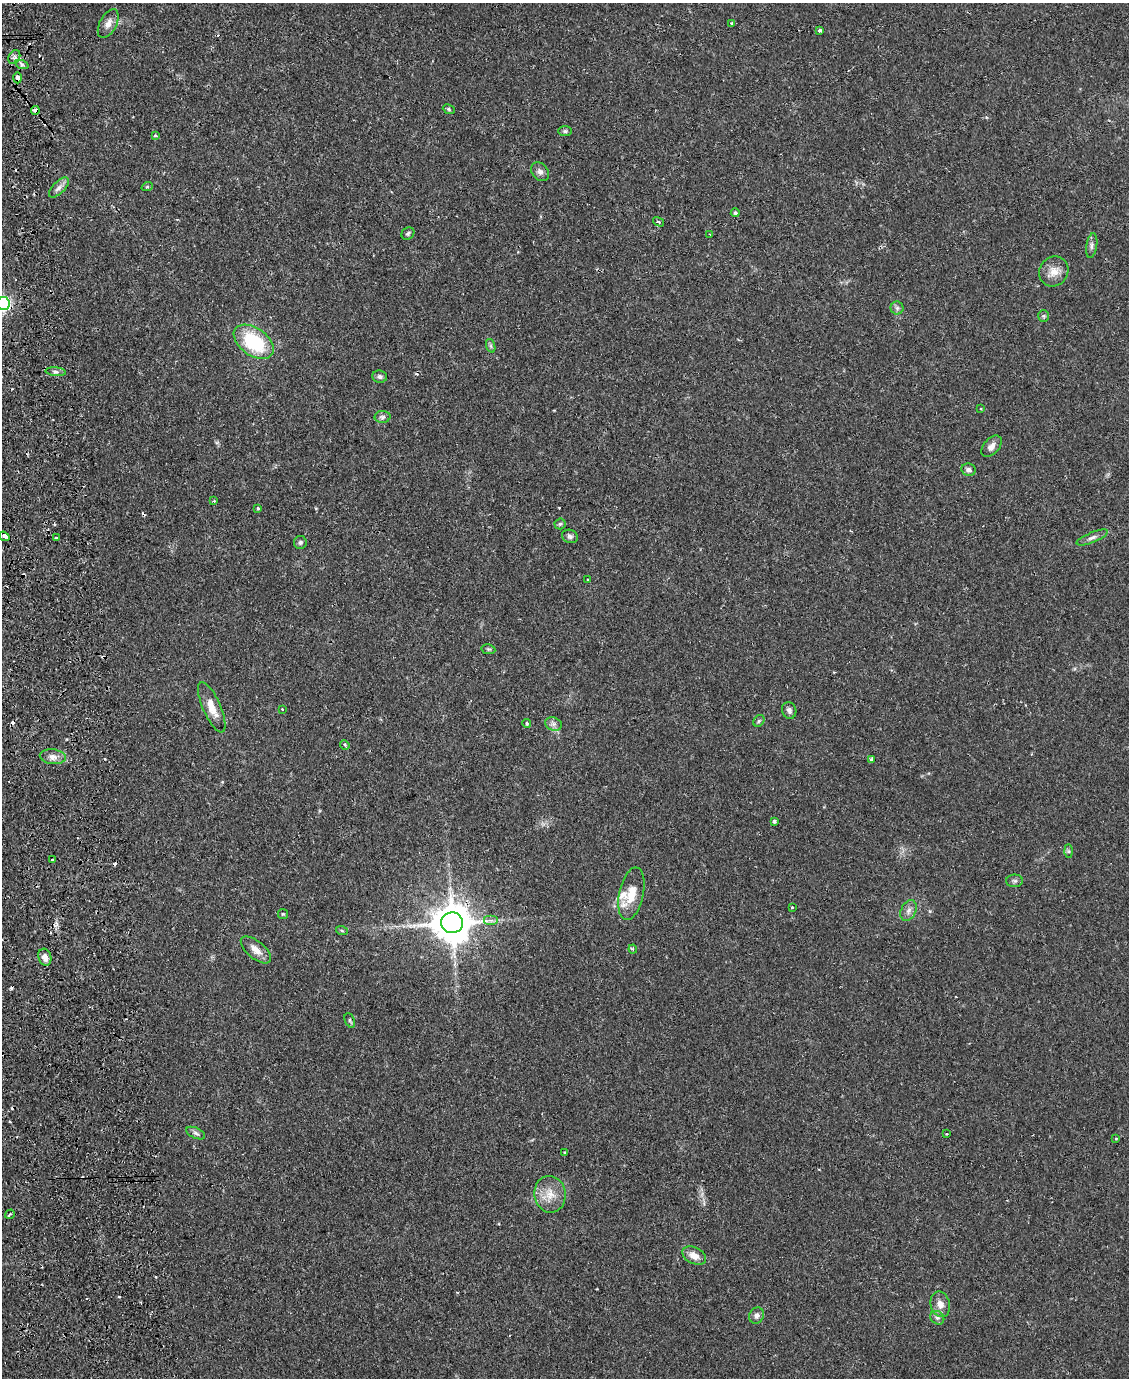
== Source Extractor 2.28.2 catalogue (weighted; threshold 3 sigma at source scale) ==
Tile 7 of 4 x 3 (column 3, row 2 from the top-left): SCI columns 2311-3437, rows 1510-2885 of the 4619 x 4496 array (HDU 1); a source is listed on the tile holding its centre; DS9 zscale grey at full resolution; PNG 1131 x 1380 px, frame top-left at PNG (2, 3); each listed source drawn as its Kron ellipse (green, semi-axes under 4 px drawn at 4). Shown black and unused: <1% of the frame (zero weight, under 2 of 3 exposures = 3% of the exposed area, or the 3 px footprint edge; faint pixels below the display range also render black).
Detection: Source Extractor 2.28.2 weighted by HDU 2 'WHT'; one run over the whole footprint, this tile lists its part. Background 0.0815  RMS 0.0057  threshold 0.0255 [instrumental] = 3 sigma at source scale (4.5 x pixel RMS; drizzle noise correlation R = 1.50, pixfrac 1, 0.05/0.05 arcsec/px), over >= 5 px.
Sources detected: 89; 14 cosmic-ray / hot-pixel residue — neither listed nor drawn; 1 inside a brighter listed object's ellipse — not listed separately; the other 74 listed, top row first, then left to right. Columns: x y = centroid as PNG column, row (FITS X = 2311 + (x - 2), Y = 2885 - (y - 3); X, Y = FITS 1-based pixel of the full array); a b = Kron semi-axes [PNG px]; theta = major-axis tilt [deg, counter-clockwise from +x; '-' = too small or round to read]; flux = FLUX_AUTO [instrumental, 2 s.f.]
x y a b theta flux
108 23 15 8 62 4.2
732 23 3 3 - 1.7
820 30 4 3 - 2
14 57 7 5 61 1.7
22 65 7 4 -19 1.3
17 78 6 4 89 2.4
449 109 6 4 -24 0.9
35 110 4 4 - 2.3
565 131 7 5 0 1
155 135 4 3 - 0.8
540 172 10 8 -50 2.4
59 187 13 6 44 2.7
147 187 6 3 18 0.7
735 213 4 4 - 1.2
659 222 6 3 -31 0.75
408 233 7 5 38 1.1
710 234 3 2 - 0.57
1092 246 12 5 81 1.9
1054 271 16 14 52 6.2
3 303 6 6 - 100
897 308 6 6 - 1.4
1043 316 6 5 - 0.89
254 342 22 13 -35 38
491 346 7 4 -71 0.97
56 372 10 4 -5 1.5
380 377 7 6 - 1.6
981 409 3 3 - 0.51
383 417 8 6 3 1.6
991 446 12 7 48 3.1
969 470 7 6 - 2.1
214 501 4 4 - 0.55
258 509 3 3 - 1.1
560 524 5 5 - 1
4 536 5 3 - 16
570 536 8 6 -20 1.7
1092 537 17 5 22 2.4
56 538 3 3 - 1.1
300 542 6 6 - 1.2
587 580 4 3 - 0.76
488 649 7 5 -10 0.89
212 707 27 9 -66 8
282 709 3 3 - 0.93
789 710 8 7 - 1.9
759 721 6 5 - 0.89
527 723 4 4 - 0.79
553 724 8 6 -20 1.9
345 745 5 4 - 0.73
53 757 13 7 -5 3.7
872 759 3 3 - 1.9
774 821 4 3 - 0.84
1069 851 7 4 -89 0.94
52 860 3 3 - 2
1015 881 8 6 0 1.4
631 894 27 12 78 12
792 907 3 2 - 0.59
909 910 11 7 65 2.7
283 914 5 5 - 0.72
491 921 7 5 0 1.6
452 923 11 10 - 1700
342 931 6 4 -20 0.65
633 949 4 4 - 0.69
256 950 18 8 -40 5.2
45 957 9 6 -72 4
350 1020 7 5 -67 0.97
196 1133 10 5 -25 1.6
946 1134 3 2 - 0.67
1116 1138 3 3 - 0.5
564 1153 3 3 - 1.1
550 1194 18 15 -82 9.2
10 1214 5 2 - 0.78
694 1256 12 8 -27 5.5
940 1304 13 9 -76 4.4
757 1315 8 7 - 2.2
937 1318 7 6 - 1.5
Overlapping masked pixels (flux is a lower limit): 3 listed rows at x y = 17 78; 35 110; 452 923
Isophote crosses this tile's border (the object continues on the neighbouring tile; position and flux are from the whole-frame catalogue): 1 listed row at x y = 3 303